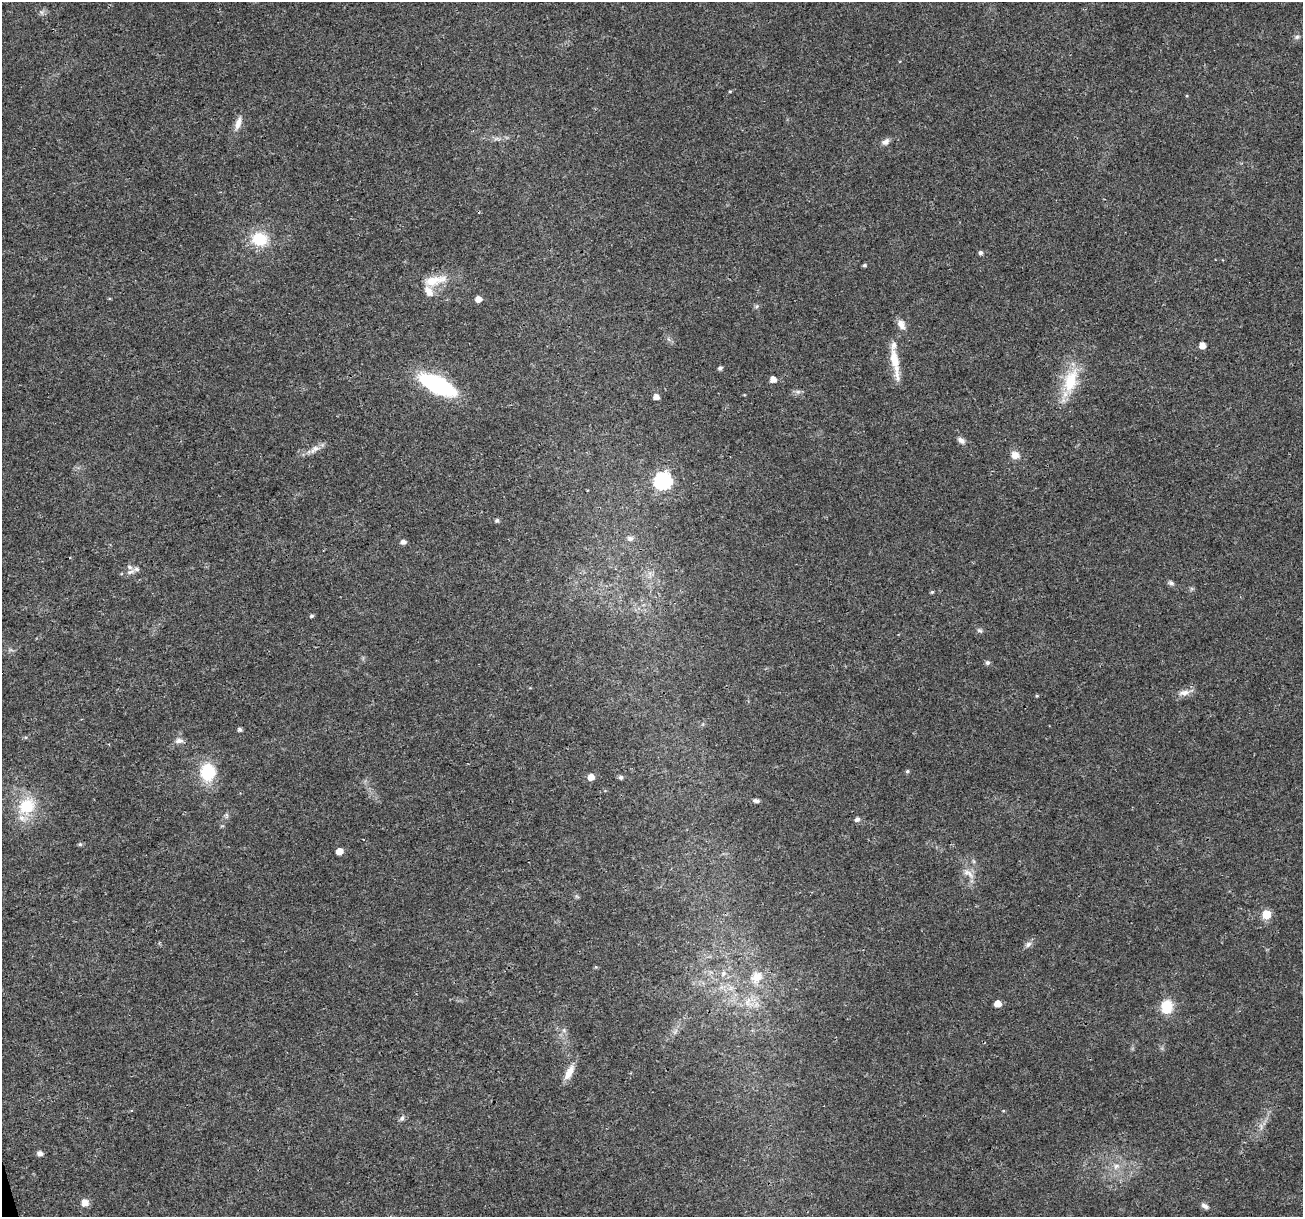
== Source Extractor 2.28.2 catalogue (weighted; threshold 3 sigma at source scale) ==
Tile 7 of 4 x 4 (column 3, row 2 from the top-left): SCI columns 2612-3912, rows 2541-3755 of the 5216 x 5025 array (HDU 1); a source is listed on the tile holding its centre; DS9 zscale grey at full resolution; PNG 1305 x 1219 px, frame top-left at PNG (2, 2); no overlay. Shown black and unused: <1% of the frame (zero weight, under 3 of 4 exposures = <1% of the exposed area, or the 3 px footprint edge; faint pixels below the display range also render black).
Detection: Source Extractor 2.28.2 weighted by HDU 2 'WHT'; one run over the whole footprint, this tile lists its part. Background 0.0139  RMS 0.0023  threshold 0.0104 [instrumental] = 3 sigma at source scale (4.5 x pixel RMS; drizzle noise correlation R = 1.50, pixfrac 1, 0.0396/0.0396 arcsec/px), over >= 5 px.
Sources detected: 65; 1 cosmic-ray / hot-pixel residue — not listed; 3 inside a brighter listed object's ellipse — not listed separately; the other 61 listed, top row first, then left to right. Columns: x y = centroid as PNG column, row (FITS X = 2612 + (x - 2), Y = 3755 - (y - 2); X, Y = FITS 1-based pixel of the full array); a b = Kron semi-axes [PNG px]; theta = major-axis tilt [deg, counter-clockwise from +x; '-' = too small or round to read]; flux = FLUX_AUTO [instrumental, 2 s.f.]
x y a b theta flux
1297 37 7 6 - 0.58
730 91 4 4 - 0.23
238 123 18 7 71 1.8
497 139 9 4 0 0.67
885 142 10 7 31 1.1
259 239 16 13 -3 8.2
981 253 4 4 - 0.74
864 265 5 4 - 0.36
434 280 33 12 11 4.8
478 299 5 5 - 1.8
901 324 13 8 -63 1.6
1202 346 5 5 - 2.3
895 362 43 8 -80 4.7
720 368 4 4 - 0.65
773 379 5 5 - 1.8
1070 381 36 18 73 9.1
437 385 27 11 -27 34
798 392 7 4 -18 0.51
656 397 5 5 - 1.4
961 440 10 6 -32 0.98
315 449 15 8 30 1.7
1015 455 10 9 - 1.7
663 481 7 7 - 64
497 520 6 5 - 0.42
630 538 9 7 -2 0.85
403 542 5 5 - 1
131 572 16 6 22 1.2
1171 583 8 6 -26 0.6
932 592 4 4 - 0.29
311 616 4 4 - 0.39
980 630 8 5 -8 0.49
987 663 6 6 - 0.57
1184 693 17 8 9 1.6
1037 696 4 4 - 0.23
240 730 5 4 - 0.53
179 741 11 7 7 1
907 771 5 4 - 0.37
208 772 20 16 -90 9.8
591 777 5 5 - 2.2
621 777 5 5 - 0.61
756 801 8 5 -12 0.6
27 806 26 22 51 8.8
857 819 5 5 - 0.86
80 844 6 5 - 0.36
339 851 5 5 - 2.5
970 874 16 6 -64 1.7
1266 914 5 5 - 8
1028 944 9 6 30 0.82
596 967 5 4 - 0.26
723 974 8 6 52 0.86
757 977 19 15 45 3.7
747 1002 11 8 -85 1.7
997 1004 5 5 - 2.8
1167 1007 15 12 82 5.5
564 1030 6 6 - 0.53
569 1072 23 8 61 2.4
402 1118 8 6 57 0.61
40 1154 5 5 - 1.1
1116 1166 9 8 - 1.3
85 1202 9 9 - 1.6
1205 1206 10 6 -31 0.83